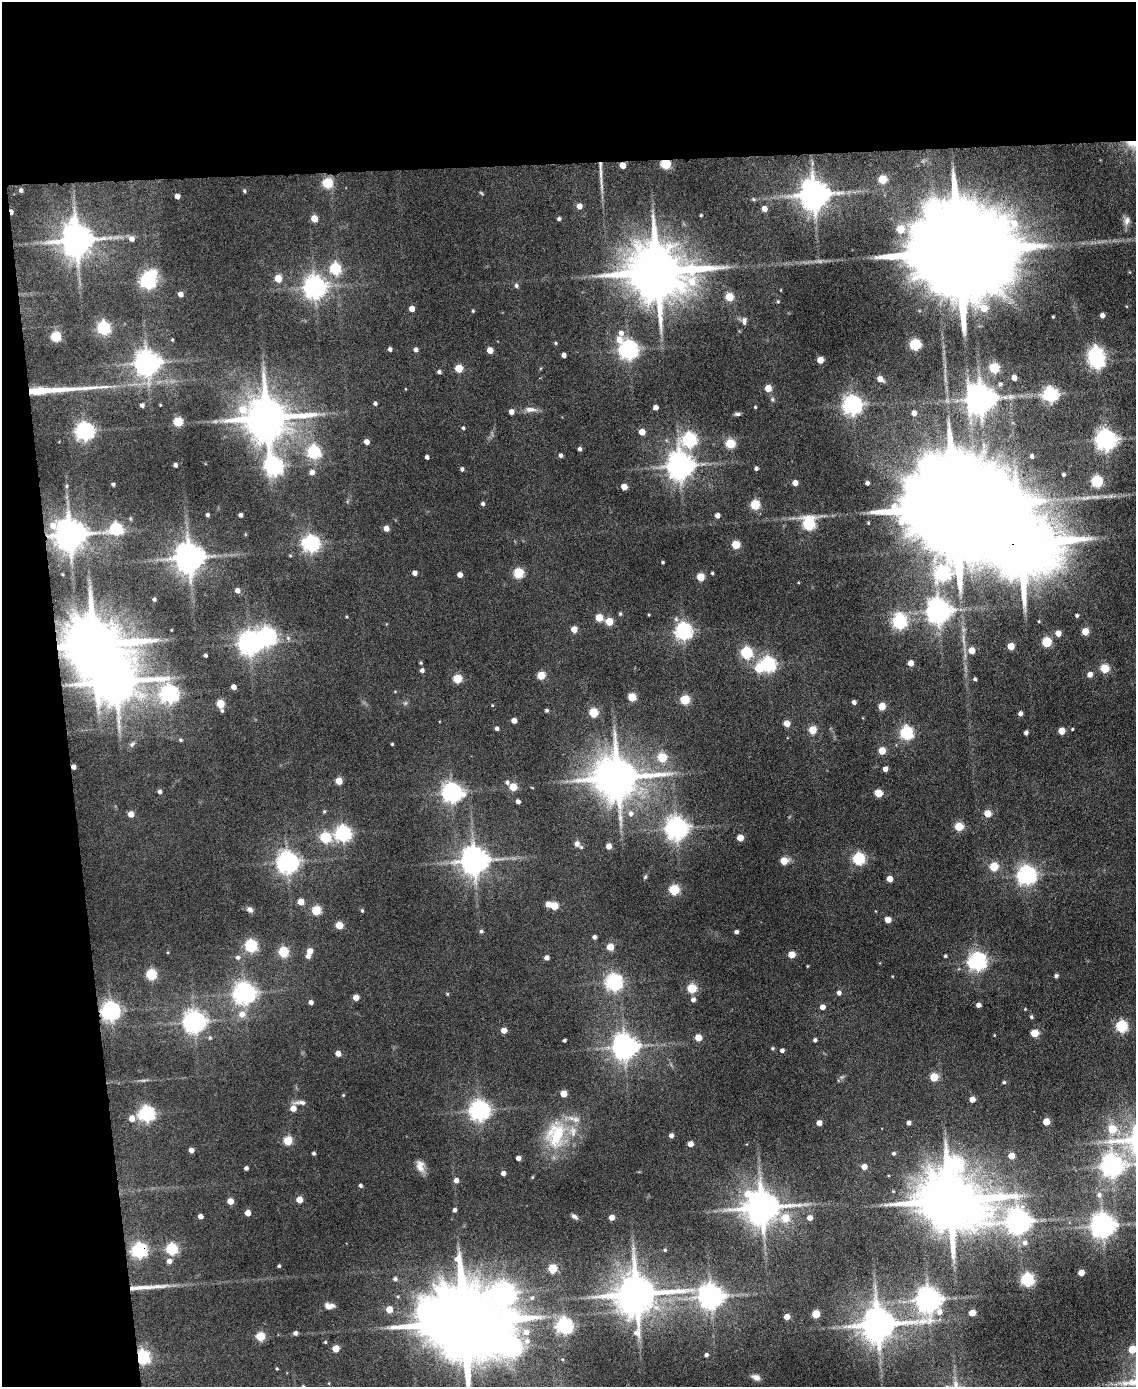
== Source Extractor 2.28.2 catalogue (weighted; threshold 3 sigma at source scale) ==
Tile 1 of 4 x 3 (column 1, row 1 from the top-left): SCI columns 1-1134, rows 3003-4387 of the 4534 x 4512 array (HDU 1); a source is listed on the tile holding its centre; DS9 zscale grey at full resolution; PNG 1138 x 1389 px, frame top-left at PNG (2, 2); no overlay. Shown black and unused: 17% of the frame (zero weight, under 4 of 8 exposures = <1% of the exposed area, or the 3 px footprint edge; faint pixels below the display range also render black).
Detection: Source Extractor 2.28.2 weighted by HDU 2 'WHT'; one run over the whole footprint, this tile lists its part. Background 0.0942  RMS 0.0056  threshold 0.0228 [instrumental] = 3 sigma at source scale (4.09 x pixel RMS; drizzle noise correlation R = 1.36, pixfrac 0.8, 0.05/0.05 arcsec/px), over >= 5 px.
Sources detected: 355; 5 too faint to see at this stretch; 8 inside a brighter object's white glare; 1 cosmic-ray / hot-pixel residue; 2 long thin detections or spike segments (spike, bleed or trail) — not listed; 2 inside a brighter listed object's ellipse — not listed separately; the other 337 listed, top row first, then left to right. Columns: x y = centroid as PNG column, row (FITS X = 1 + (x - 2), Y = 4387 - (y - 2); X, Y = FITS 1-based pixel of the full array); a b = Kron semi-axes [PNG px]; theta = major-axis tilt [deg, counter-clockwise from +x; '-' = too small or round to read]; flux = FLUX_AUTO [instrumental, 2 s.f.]
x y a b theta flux
665 164 5 5 - 40
622 165 4 4 - 6.9
600 172 25 4 -88 4.1
882 179 5 5 - 20
327 183 5 5 - 37
21 190 4 3 - 1.2
244 191 5 4 - 0.87
481 193 6 3 -37 0.53
814 195 8 8 - 1000
177 196 4 4 - 4.1
753 199 5 4 - 0.72
579 206 5 4 - 4
764 209 4 4 - 4.3
701 215 3 2 - 0.52
314 218 5 4 - 9.6
559 219 4 4 - 0.97
1127 221 11 8 74 2.3
900 229 5 5 - 17
131 239 6 6 - 2.9
77 240 10 9 - 1300
957 252 44 20 1 25000
335 269 6 5 - 51
657 272 17 14 -7 4200
278 278 5 4 - 13
148 281 6 6 - 160
516 286 5 5 - 1.3
315 287 7 7 - 440
180 294 4 4 - 3.2
729 297 5 5 - 20
778 301 5 4 - 0.63
412 309 4 4 - 5.7
473 311 4 3 - 0.57
1102 315 4 4 - 2.3
1053 317 3 3 - 0.48
744 321 11 6 87 2
103 328 6 5 - 100
56 337 5 5 - 38
172 340 3 2 - 0.5
619 340 22 8 77 9.7
555 343 4 4 - 0.59
915 344 5 5 - 48
390 349 4 4 - 1.4
416 349 4 4 - 2
490 350 5 4 - 6.6
629 350 7 6 - 280
1095 354 6 6 - 130
564 355 4 4 - 2.5
820 360 5 4 - 8.2
147 363 8 7 - 600
459 368 5 5 - 16
994 368 5 5 - 37
439 372 4 4 - 1.4
1014 378 5 4 - 3.6
880 379 6 5 - 4.4
1000 384 6 6 - 1.5
768 388 5 4 - 10
38 391 35 5 4 25
1050 394 6 6 - 140
772 399 7 5 -90 1.1
981 399 9 9 - 900
375 403 4 4 - 1.3
142 405 4 4 - 1.6
160 405 3 3 - 0.41
852 405 7 6 - 290
656 407 4 4 - 3.3
755 407 3 3 - 0.57
530 409 16 7 0 3.3
511 412 4 4 - 3.4
914 413 5 5 - 3.1
737 414 8 4 -5 1.2
267 418 13 11 -5 2300
178 422 5 5 - 29
463 428 4 3 - 0.78
85 431 7 6 - 250
642 432 5 4 - 7.5
689 440 7 6 - 130
1106 440 7 7 - 390
367 442 4 4 - 3.9
730 444 5 5 - 31
580 449 4 4 - 1.5
314 452 6 6 - 92
561 455 4 4 - 1.4
1032 456 4 3 - 1.4
427 457 4 4 - 1.6
175 465 4 3 - 1.5
274 466 10 7 -43 230
680 466 8 8 - 720
756 468 4 4 - 1.3
462 469 4 4 - 1.4
312 472 5 5 - 3
1063 474 4 3 - 1
1097 481 6 5 - 59
795 483 4 4 - 4.1
867 483 4 3 - 1.6
113 484 4 3 - 1.2
66 486 5 4 - 0.75
624 487 5 4 - 7.2
483 504 5 4 - 1.2
755 505 5 5 - 31
954 507 52 25 2 30000
207 515 3 3 - 1.1
241 515 4 4 - 1.7
717 515 4 4 - 3.1
809 524 7 6 - 71
386 528 4 4 - 4.9
116 529 6 6 - 76
70 535 9 9 - 1100
311 544 6 6 - 190
736 545 5 5 - 18
290 556 4 4 - 0.53
189 558 8 8 - 930
663 562 3 3 - 0.7
415 573 4 4 - 2.9
518 573 5 5 - 39
712 573 3 3 - 0.62
62 574 4 3 - 0.43
460 575 4 4 - 3.6
701 577 5 5 - 16
237 590 5 4 - 3.2
154 599 3 3 - 1.3
939 611 8 7 - 570
620 614 5 4 - 0.72
649 615 3 3 - 0.49
1077 615 4 4 - 0.98
346 617 4 3 - 0.47
599 618 5 5 - 13
899 621 6 6 - 120
1039 621 4 3 - 0.52
609 622 5 5 - 15
574 629 4 4 - 7.7
171 630 4 2 - 0.33
684 631 6 6 - 210
1085 631 5 5 - 9.9
1058 633 5 5 - 5.4
267 636 7 7 - 250
1046 642 6 5 - 28
250 643 7 7 - 450
94 645 16 13 -1 4300
1011 646 5 5 - 11
972 650 5 5 - 7.9
746 653 6 5 - 62
205 655 3 3 - 1
421 663 4 3 - 0.6
911 663 5 4 - 5.8
768 664 6 6 - 140
1105 668 5 5 - 24
422 670 4 4 - 1.8
1090 674 5 5 - 3.6
541 675 5 5 - 17
457 679 5 5 - 22
975 679 4 4 - 1.1
233 687 4 4 - 3.4
170 694 7 7 - 210
632 697 5 5 - 16
685 700 5 5 - 28
854 702 4 4 - 1.7
220 704 5 5 - 16
492 705 4 3 - 0.38
882 706 5 5 - 12
547 710 4 4 - 0.98
222 711 5 4 - 0.86
593 713 5 5 - 27
1020 713 4 4 - 2.1
514 720 4 4 - 4.2
787 723 5 4 - 7.5
497 728 4 4 - 1.4
1072 729 3 3 - 0.56
813 730 5 5 - 16
1062 731 5 5 - 10
1026 732 4 4 - 1.8
906 733 6 6 - 96
181 740 5 4 - 0.73
132 744 8 6 39 1.3
392 744 3 3 - 0.62
882 751 5 5 - 11
662 757 5 5 - 26
74 767 4 4 - 2.9
885 769 4 4 - 3
618 778 12 11 - 2000
339 781 5 5 - 11
507 782 5 4 - 1.3
513 787 5 5 - 14
160 791 4 4 - 1.7
452 792 7 7 - 310
878 793 5 5 - 16
518 802 4 4 - 2.1
324 812 5 4 - 0.64
988 813 5 5 - 9.5
131 814 5 4 - 6.1
631 814 9 7 87 2.5
959 826 5 5 - 22
676 828 7 7 - 430
343 834 6 6 - 170
325 838 5 5 - 45
740 838 5 4 - 8.4
577 844 8 7 - 2
609 846 4 4 - 5
859 859 5 5 - 69
474 861 8 8 - 840
784 861 5 5 - 13
288 862 7 7 - 390
994 867 5 5 - 22
1027 875 7 7 - 270
645 877 6 4 46 0.68
890 879 5 4 - 6.5
674 890 5 5 - 40
301 902 5 4 - 7.8
548 904 5 4 - 4.8
554 906 5 5 - 16
250 910 7 6 - 2.1
316 910 5 5 - 29
362 910 5 4 - 0.73
888 920 5 4 - 7.9
339 925 5 5 - 14
481 931 5 5 - 1.1
736 932 4 4 - 1.6
594 937 4 4 - 1.7
251 946 6 5 - 76
610 947 5 5 - 11
310 951 4 4 - 5.5
283 952 5 5 - 35
792 954 5 5 - 10
308 956 5 4 - 2.3
945 956 4 3 - 0.83
238 957 6 5 - 1.5
547 958 4 4 - 2.6
977 961 7 6 - 240
807 966 4 3 - 0.43
151 974 5 5 - 43
1056 976 5 5 - 1
614 982 6 6 - 190
692 988 5 5 - 27
245 993 7 7 - 370
839 993 5 4 - 2
447 994 5 4 - 0.58
356 997 5 4 - 5.9
693 1000 5 5 - 1.9
311 1002 4 4 - 2.2
978 1005 4 4 - 2.4
823 1007 4 4 - 3.7
110 1011 7 6 - 280
242 1014 8 7 - 4
1031 1017 5 4 - 0.84
194 1022 7 7 - 400
1121 1026 5 5 - 62
504 1030 4 4 - 5.5
1034 1033 5 5 - 16
994 1035 3 2 - 0.39
698 1037 5 5 - 11
564 1040 3 3 - 0.89
815 1040 4 4 - 1.4
625 1047 8 8 - 590
773 1048 5 4 - 0.67
782 1050 4 4 - 1.6
338 1053 4 4 - 4.2
934 1077 5 5 - 19
1004 1082 5 4 - 0.85
564 1094 5 5 - 9.8
343 1095 4 3 - 0.43
972 1099 4 4 - 4.9
300 1102 18 5 1 2.4
293 1108 5 5 - 5.4
480 1111 7 7 - 340
146 1114 6 6 - 160
132 1119 5 5 - 4.7
1046 1122 5 5 - 9.4
819 1123 4 4 - 4
909 1123 4 4 - 2.2
1112 1129 6 6 - 13
556 1135 40 27 81 30
671 1135 4 4 - 2.4
288 1141 5 5 - 24
690 1144 4 4 - 4
191 1150 4 4 - 3.3
313 1153 3 3 - 1.1
893 1153 5 5 - 1.1
1011 1156 5 4 - 6.9
518 1158 4 4 - 2.9
955 1164 15 13 42 110
420 1166 16 10 -75 4.4
1112 1166 7 7 - 440
864 1167 5 5 - 4.7
246 1168 4 4 - 1.8
503 1173 4 4 - 2.1
456 1180 5 5 - 2.2
360 1185 5 4 - 0.95
893 1191 4 3 - 0.46
1099 1195 7 7 - 2.2
299 1200 5 4 - 8.1
950 1200 16 13 2 4400
230 1201 5 4 - 7.8
762 1208 11 9 -24 1300
454 1210 4 3 - 1.5
248 1213 4 4 - 6.1
200 1216 4 4 - 3.2
574 1217 7 4 -38 1.5
612 1217 4 4 - 4.8
785 1218 6 6 - 11
810 1218 5 5 - 3.8
1018 1222 14 10 -41 580
1103 1226 8 7 - 550
1025 1243 6 6 - 2
633 1248 7 4 -72 1.2
172 1249 5 5 - 57
665 1250 4 4 - 0.65
139 1251 6 6 - 130
169 1261 5 5 - 2.9
279 1266 3 3 - 0.85
552 1269 5 5 - 25
1081 1273 5 4 - 6.6
395 1279 5 5 - 1.3
1027 1280 6 5 - 87
505 1293 12 9 -27 260
637 1294 13 12 - 1900
711 1297 8 7 - 570
532 1298 8 6 33 1.8
928 1300 9 8 - 600
329 1306 10 6 -1 3.4
389 1309 5 5 - 8.8
972 1313 5 4 - 6
816 1314 5 5 - 18
787 1317 4 4 - 5.9
464 1322 26 18 -5 10000
878 1325 10 9 - 1400
564 1326 6 6 - 180
526 1332 9 8 - 5
295 1333 4 4 - 1.7
260 1336 5 5 - 26
527 1341 9 8 - 3.6
325 1342 4 3 - 0.56
336 1348 5 5 - 9.7
1132 1349 5 5 - 14
706 1355 4 4 - 1.3
142 1357 6 5 - 120
277 1369 3 3 - 0.49
756 1377 11 7 -18 2.5
303 1386 4 4 - 0.53
Overlapping masked pixels (flux is a lower limit): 10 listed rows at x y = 665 164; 622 165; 38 391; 954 507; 70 535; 94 645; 74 767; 110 1011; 139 1251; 142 1357
Isophote crosses this tile's border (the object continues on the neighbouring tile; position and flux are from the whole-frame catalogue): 3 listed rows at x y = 464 1322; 1132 1349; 303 1386